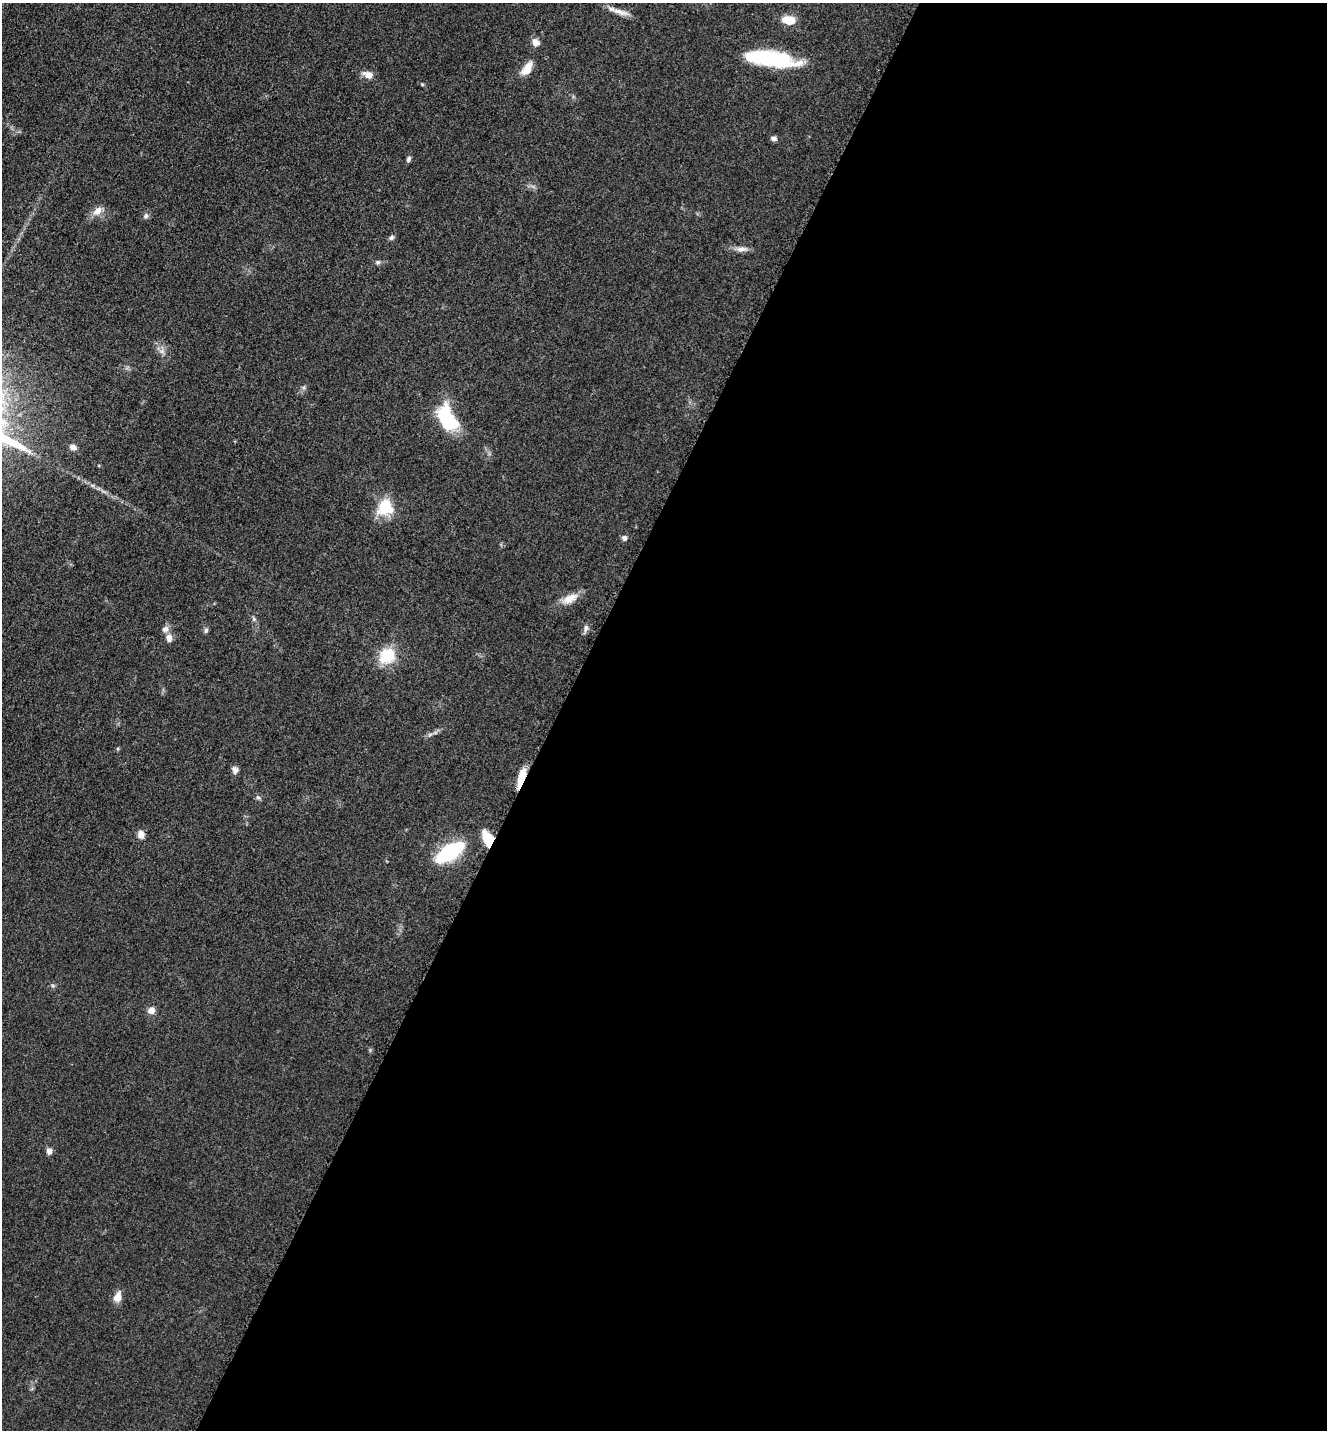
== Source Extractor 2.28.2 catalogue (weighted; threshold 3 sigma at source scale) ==
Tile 12 of 4 x 4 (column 4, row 3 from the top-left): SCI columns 4274-5598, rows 1471-2898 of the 5806 x 5774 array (HDU 1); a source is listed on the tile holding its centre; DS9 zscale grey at full resolution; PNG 1329 x 1432 px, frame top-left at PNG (2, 3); no overlay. Shown black and unused: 58% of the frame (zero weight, under 3 of 5 exposures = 4% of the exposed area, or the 3 px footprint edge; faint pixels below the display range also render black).
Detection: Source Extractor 2.28.2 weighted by HDU 2 'WHT'; one run over the whole footprint, this tile lists its part. Background 0.0644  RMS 0.006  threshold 0.0269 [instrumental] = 3 sigma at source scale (4.5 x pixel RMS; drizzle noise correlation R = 1.50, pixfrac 1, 0.05/0.05 arcsec/px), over >= 5 px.
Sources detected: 35; all 35 listed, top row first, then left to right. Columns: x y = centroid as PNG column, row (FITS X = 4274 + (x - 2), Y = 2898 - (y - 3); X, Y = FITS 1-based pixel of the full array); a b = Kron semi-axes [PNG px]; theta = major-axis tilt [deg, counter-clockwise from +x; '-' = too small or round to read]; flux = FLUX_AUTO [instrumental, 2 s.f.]
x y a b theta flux
620 12 24 7 -17 5.3
788 20 14 8 -9 10
535 42 9 8 - 4.1
771 59 54 15 -8 51
527 69 15 8 62 9.4
368 75 13 8 -20 4.3
422 84 5 4 - 0.68
774 139 7 6 - 2
408 159 9 5 65 1.4
97 211 13 9 45 5.2
146 216 7 7 - 1.6
391 238 8 5 33 1.4
741 249 16 7 4 3.6
378 262 7 5 -2 1.3
162 351 7 6 - 2
447 419 23 13 -63 51
73 447 8 6 -22 3
385 507 20 18 59 18
624 538 7 7 - 1.8
570 599 23 10 27 7.6
254 619 6 6 - 1.1
586 628 10 6 83 2.1
165 629 10 8 34 2.6
206 630 8 5 75 1.2
169 638 10 7 -86 3.4
387 656 18 15 44 20
235 770 9 7 -66 2.5
521 777 21 6 72 9.9
258 797 7 5 -42 1.2
141 834 9 7 -88 3.8
488 839 14 7 -64 20
450 852 25 10 33 68
151 1010 8 8 - 3.6
49 1151 8 6 -89 2.6
117 1297 14 9 69 5.2
Overlapping masked pixels (flux is a lower limit): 2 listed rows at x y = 521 777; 488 839